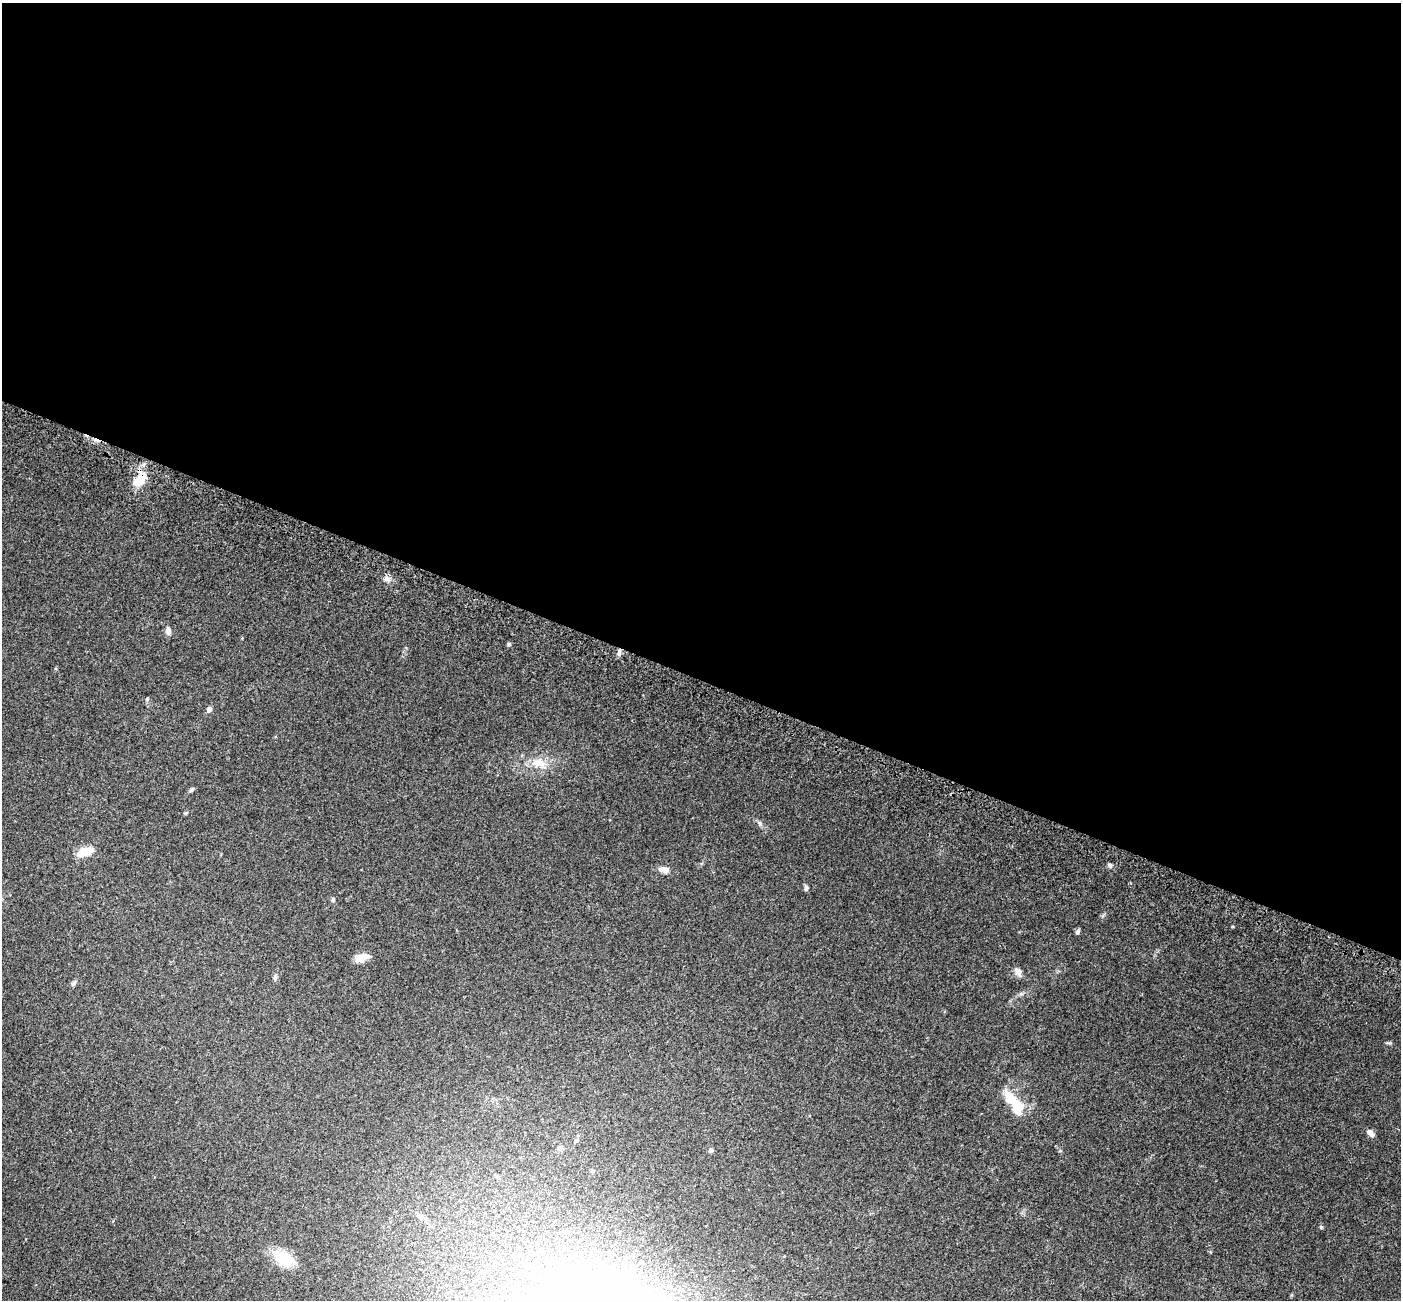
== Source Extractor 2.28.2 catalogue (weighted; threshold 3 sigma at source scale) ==
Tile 3 of 4 x 4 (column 3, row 1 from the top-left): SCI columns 2896-4294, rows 4286-5583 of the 5784 x 5909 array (HDU 1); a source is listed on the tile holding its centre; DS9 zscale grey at full resolution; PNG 1403 x 1302 px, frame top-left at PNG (2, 3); no overlay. Shown black and unused: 52% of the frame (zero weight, under 3 of 5 exposures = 6% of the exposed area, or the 3 px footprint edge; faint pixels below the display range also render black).
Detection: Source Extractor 2.28.2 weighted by HDU 2 'WHT'; one run over the whole footprint, this tile lists its part. Background 0.0306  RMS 0.0029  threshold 0.0129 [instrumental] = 3 sigma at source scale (4.5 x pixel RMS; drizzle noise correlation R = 1.50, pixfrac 1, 0.0396/0.0396 arcsec/px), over >= 5 px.
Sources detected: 30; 2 inside a brighter object's white glare — not listed; the other 28 listed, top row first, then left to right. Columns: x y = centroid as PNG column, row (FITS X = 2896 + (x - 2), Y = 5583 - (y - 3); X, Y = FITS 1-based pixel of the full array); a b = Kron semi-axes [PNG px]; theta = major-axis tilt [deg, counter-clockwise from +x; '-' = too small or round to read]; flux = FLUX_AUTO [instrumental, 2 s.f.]
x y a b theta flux
140 479 16 9 50 6.4
387 579 10 7 -29 1.2
168 631 9 7 -77 1.1
509 644 5 4 - 0.41
619 653 9 4 83 0.84
147 699 5 4 - 0.35
209 709 7 6 - 0.96
539 763 22 11 -2 4.3
192 790 7 5 49 0.46
760 823 9 5 -58 0.65
85 852 20 9 15 4.4
1110 865 6 5 - 0.68
664 869 14 7 -10 1.7
806 888 7 5 89 0.55
333 900 5 5 - 0.49
1078 932 7 5 72 0.63
361 957 19 8 7 2.5
1018 972 12 8 -56 1.2
275 977 7 4 66 0.49
73 983 8 5 70 0.52
1388 1043 9 3 -10 0.35
1017 1104 41 10 -46 5
1371 1133 10 6 -45 1.2
560 1148 8 5 25 0.7
711 1150 6 5 - 0.55
420 1216 11 6 -35 1.1
1321 1227 6 4 -71 0.3
284 1259 30 17 -34 6.7
Overlapping masked pixels (flux is a lower limit): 2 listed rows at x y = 140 479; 619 653